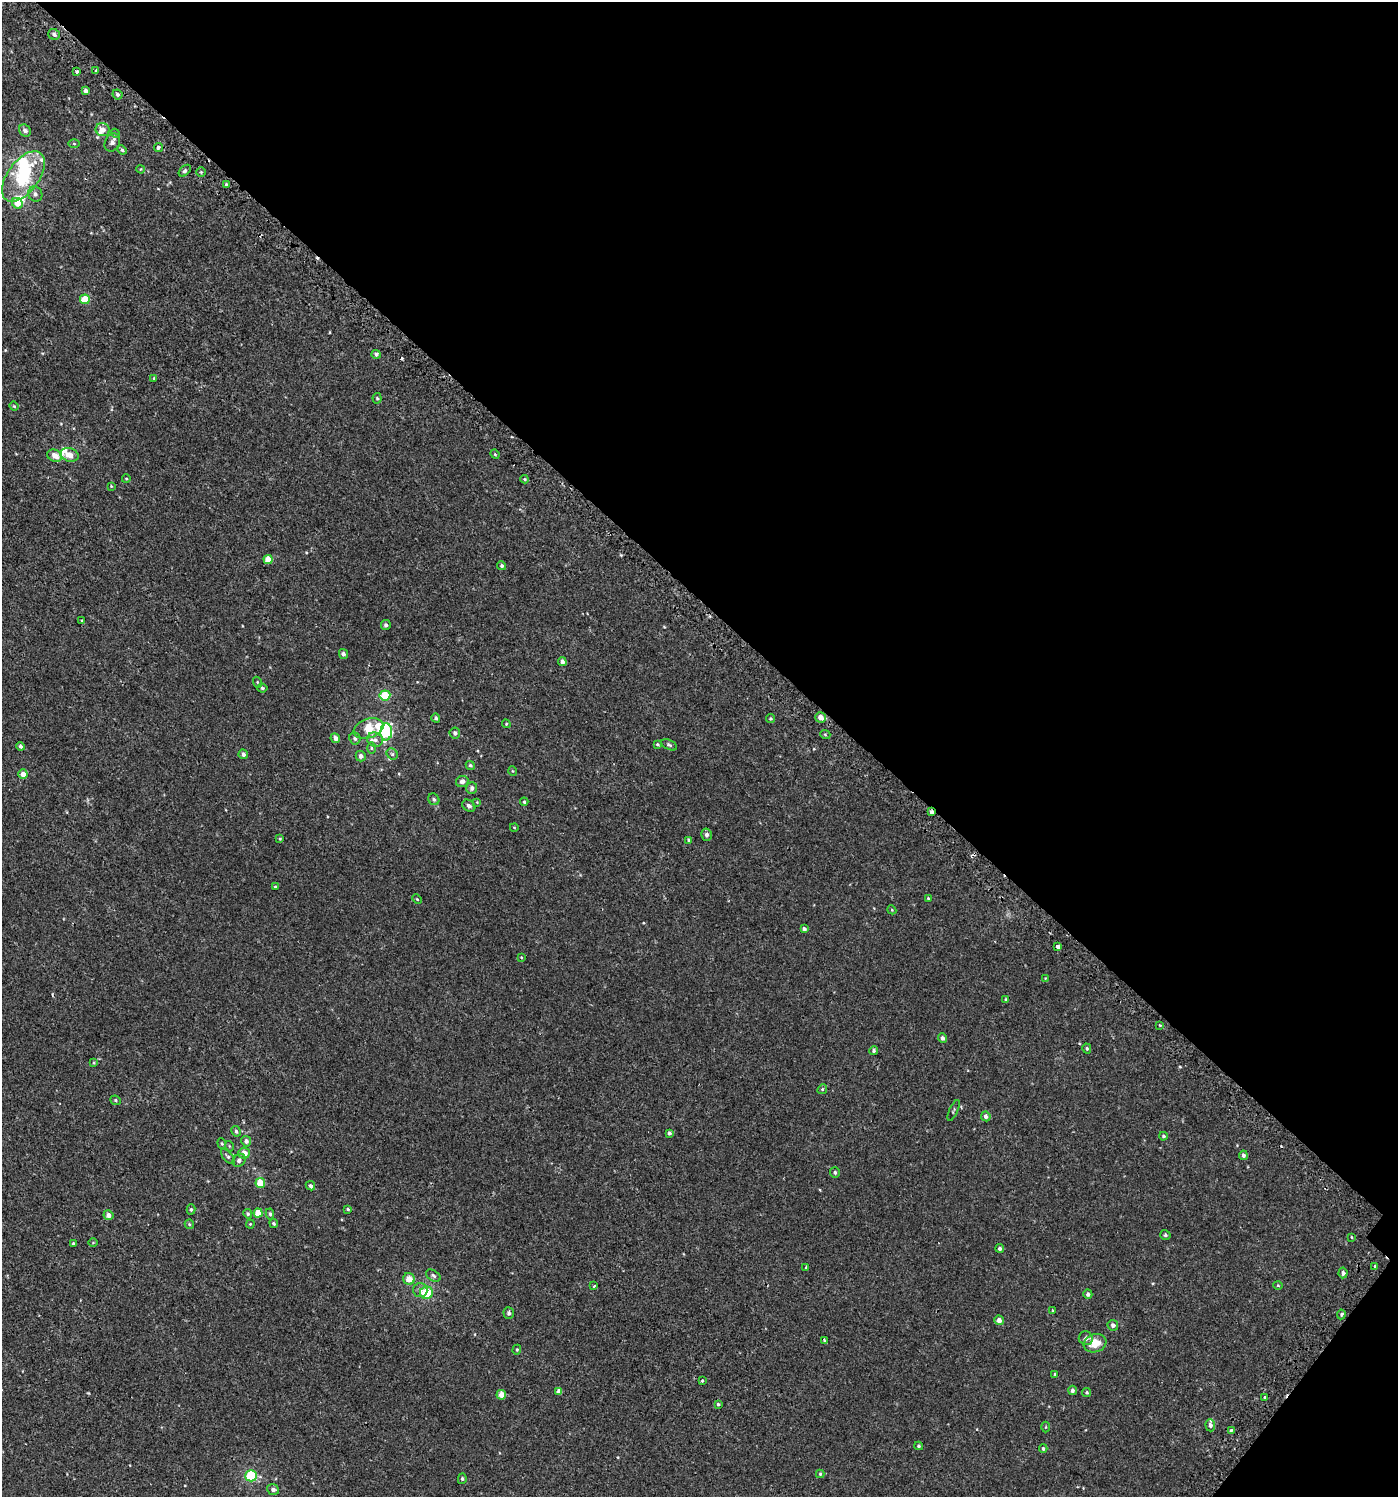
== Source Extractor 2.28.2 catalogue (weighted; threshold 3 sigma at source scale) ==
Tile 8 of 4 x 4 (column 4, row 2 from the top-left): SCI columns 4418-5813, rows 3038-4532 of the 6113 x 6089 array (HDU 1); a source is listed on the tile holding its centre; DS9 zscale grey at full resolution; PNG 1400 x 1499 px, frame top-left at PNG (2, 2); each listed source drawn as its Kron ellipse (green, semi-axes under 4 px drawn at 4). Shown black and unused: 41% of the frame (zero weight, under 2 of 3 exposures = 3% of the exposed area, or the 3 px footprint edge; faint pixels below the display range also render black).
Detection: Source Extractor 2.28.2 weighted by HDU 2 'WHT'; one run over the whole footprint, this tile lists its part. Background 6.49e-04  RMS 0.0026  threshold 0.0117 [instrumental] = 3 sigma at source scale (4.5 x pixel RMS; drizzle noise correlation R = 1.50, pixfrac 1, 0.0396/0.0396 arcsec/px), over >= 5 px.
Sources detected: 168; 3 inside a brighter object's white glare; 5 cosmic-ray / hot-pixel residue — neither listed nor drawn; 8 inside a brighter listed object's ellipse — not listed separately; the other 152 listed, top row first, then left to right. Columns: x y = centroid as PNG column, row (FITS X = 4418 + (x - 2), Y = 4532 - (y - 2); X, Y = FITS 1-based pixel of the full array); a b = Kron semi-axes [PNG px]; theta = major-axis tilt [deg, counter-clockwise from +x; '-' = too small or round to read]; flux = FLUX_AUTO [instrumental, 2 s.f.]
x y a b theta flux
54 34 6 5 - 0.81
77 71 3 3 - 1.7
96 71 3 3 - 3.3
86 91 4 4 - 0.88
117 94 5 4 - 0.56
103 130 7 6 - 1.6
25 131 6 5 - 0.86
115 133 4 3 - 0.25
112 143 9 7 64 0.93
74 144 5 4 - 0.27
158 147 4 4 - 0.62
122 150 5 4 - 0.49
141 169 4 2 - 0.15
185 171 7 4 44 0.49
201 172 4 4 - 0.31
23 176 29 15 54 16
226 185 3 3 - 0.62
35 194 8 7 - 0.93
17 203 6 5 - 2.3
85 299 5 5 - 5.1
376 354 4 4 - 0.61
154 378 3 3 - 0.19
377 398 5 4 - 0.31
14 406 4 4 - 0.27
495 454 5 4 - 0.26
70 455 9 6 -15 2.3
55 456 8 6 -21 1.9
126 479 4 3 - 0.2
524 479 4 4 - 0.24
111 486 4 3 - 0.2
268 559 4 4 - 3.1
502 566 4 4 - 0.48
82 620 3 3 - 0.45
386 625 5 5 - 0.56
343 654 5 4 - 0.78
562 662 4 4 - 0.96
257 682 5 3 - 0.25
262 688 5 4 - 0.36
385 695 5 5 - 5.8
821 717 5 5 - 1.9
436 718 4 4 - 0.53
770 718 4 4 - 0.29
506 724 4 4 - 0.25
368 728 15 9 18 6.2
386 732 8 6 87 17
455 733 5 5 - 0.69
825 734 5 3 - 0.27
335 738 5 4 - 1.2
355 738 6 5 - 0.52
375 740 8 7 - 1
657 744 4 3 - 0.28
669 745 9 4 -25 0.45
20 746 4 4 - 0.56
371 748 6 4 -89 0.32
243 754 5 4 - 0.84
392 754 6 5 - 0.4
361 756 5 5 - 0.85
470 765 5 4 - 0.43
513 771 5 3 - 0.19
23 774 4 4 - 1.8
462 781 6 5 - 0.97
472 788 6 5 - 0.73
434 799 6 5 - 0.51
477 802 4 4 - 0.2
524 802 4 3 - 0.31
469 806 7 5 -35 0.75
931 812 4 3 - 2.7
514 827 4 3 - 0.18
706 835 6 5 - 0.73
280 839 4 3 - 0.23
689 840 3 3 - 0.29
275 887 3 3 - 0.53
928 898 4 3 - 0.26
417 899 5 3 - 0.22
892 910 4 3 - 0.2
804 929 4 3 - 0.71
1058 947 4 4 - 2.4
521 958 4 4 - 0.35
1045 978 4 3 - 0.17
1006 999 4 3 - 0.26
1160 1025 3 3 - 0.27
942 1038 5 4 - 0.69
1087 1048 5 4 - 0.37
874 1050 4 4 - 0.38
94 1063 4 4 - 0.24
822 1089 5 4 - 0.31
116 1100 5 4 - 0.35
954 1110 11 3 66 0.31
986 1116 5 5 - 0.82
236 1131 5 4 - 0.51
669 1133 4 4 - 0.49
1163 1136 4 4 - 0.42
246 1141 5 5 - 0.84
222 1143 5 4 - 0.27
229 1146 5 3 - 0.21
244 1153 5 5 - 1.9
1243 1155 5 4 - 0.57
228 1157 9 4 -48 0.48
239 1160 7 6 - 0.67
835 1172 5 5 - 0.42
260 1183 5 5 - 4.7
310 1186 5 4 - 0.52
191 1209 5 4 - 0.37
348 1209 4 3 - 0.36
258 1213 4 4 - 3.3
248 1214 5 4 - 0.38
270 1214 5 4 - 0.42
108 1215 5 4 - 1.3
274 1223 4 4 - 0.36
189 1224 5 4 - 0.32
250 1224 4 4 - 0.26
1165 1235 5 4 - 0.42
1351 1237 4 2 - 0.17
93 1242 5 3 - 0.19
73 1243 3 3 - 0.33
1000 1248 4 4 - 0.57
1375 1266 3 3 - 0.48
806 1267 3 3 - 0.3
1343 1273 5 4 - 0.72
433 1276 8 5 -33 0.54
409 1279 6 5 - 2.5
1278 1285 4 4 - 0.26
594 1286 3 2 - 0.29
420 1290 7 7 - 0.96
426 1293 6 6 - 6.5
1088 1294 5 4 - 0.65
1053 1310 4 3 - 0.65
509 1313 6 5 - 0.64
1341 1314 5 3 - 0.39
999 1320 5 4 - 1.3
1113 1325 5 5 - 0.71
1086 1338 7 6 - 0.94
824 1340 4 2 - 0.35
1095 1343 11 9 17 3.9
517 1350 5 4 - 0.29
1055 1374 4 3 - 0.24
702 1380 3 2 - 0.25
1072 1390 4 4 - 0.64
559 1391 4 4 - 1.4
1087 1392 4 4 - 0.35
501 1395 5 4 - 2.2
1265 1398 3 3 - 0.69
718 1404 3 3 - 0.31
1210 1425 6 4 -86 0.66
1045 1427 5 3 - 0.22
1231 1430 3 3 - 0.9
919 1446 4 3 - 0.32
1043 1448 4 3 - 0.35
820 1474 4 4 - 0.29
251 1476 6 5 - 11
462 1479 5 4 - 0.37
273 1489 6 5 - 0.72
Overlapping masked pixels (flux is a lower limit): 2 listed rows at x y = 931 812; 1058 947